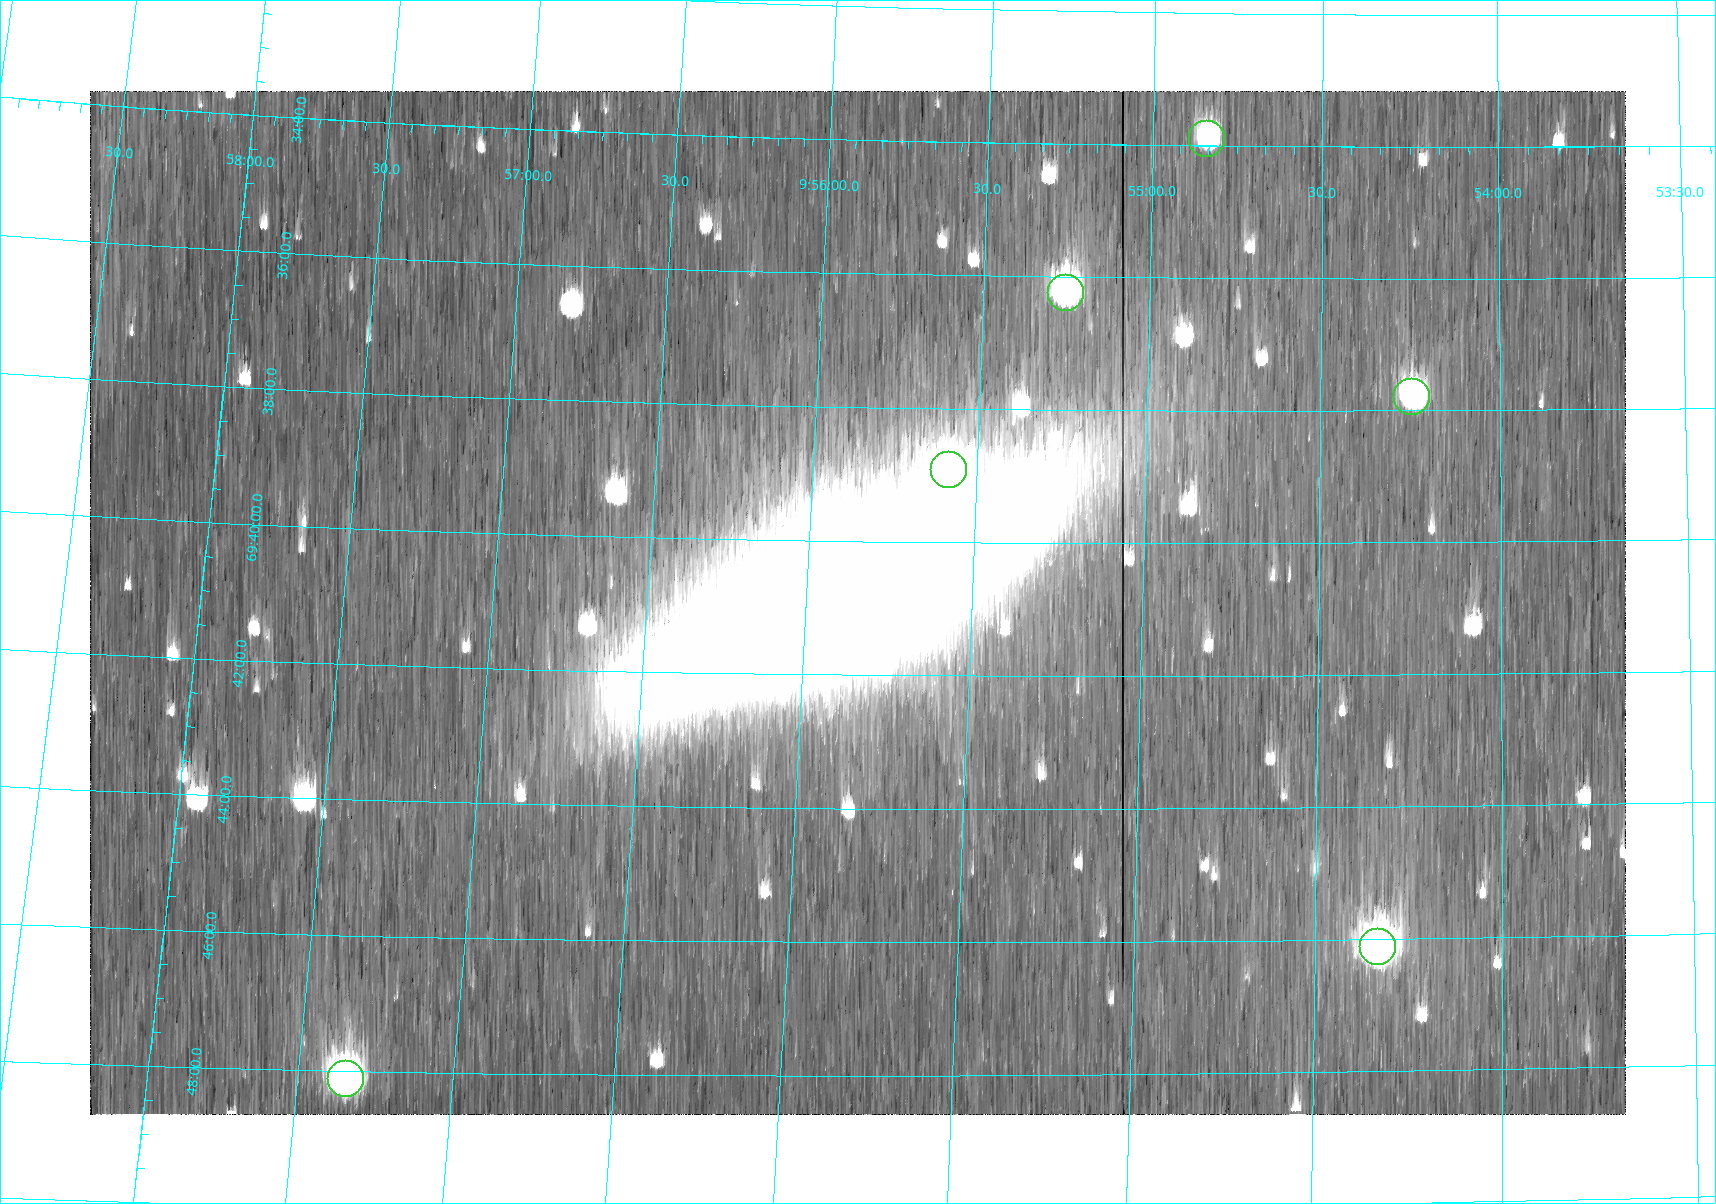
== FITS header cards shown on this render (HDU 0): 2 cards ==
NAXIS1  =                 1536
NAXIS2  =                 1024

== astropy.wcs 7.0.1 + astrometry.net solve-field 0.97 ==
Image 1536 x 1024 px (HDU 0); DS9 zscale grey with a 90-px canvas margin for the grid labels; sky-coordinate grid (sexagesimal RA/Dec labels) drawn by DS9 from the SOLVED WCS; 6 Tycho-2 reference stars matched to detected sources circled (green)
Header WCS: RA---TAN/DEC--TAN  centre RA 09:55:51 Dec +69:41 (148.96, +69.68 deg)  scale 0.909 arcsec/px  FOV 23.3' x 15.5'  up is -180 deg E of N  parity flipped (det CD > 0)
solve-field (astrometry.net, Tycho-2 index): VERIFIED the header's WCS against the Tycho-2 star catalogue (6 matches, 0 conflicts) and refined it, rather than solving blind
Solved WCS: RA---TAN-SIP/DEC--TAN-SIP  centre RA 09:55:51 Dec +69:41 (148.96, +69.68 deg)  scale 0.96 x 0.897 arcsec/px (non-square pixels)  FOV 24.6' x 15.3'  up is +177 deg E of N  parity flipped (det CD > 0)
The solver's refit moves the header's centre by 3.1 arcsec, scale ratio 1.056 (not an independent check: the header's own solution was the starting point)
Tycho-2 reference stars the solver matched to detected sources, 6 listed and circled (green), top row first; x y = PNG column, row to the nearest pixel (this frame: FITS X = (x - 90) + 1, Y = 1024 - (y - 91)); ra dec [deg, ICRS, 3 dp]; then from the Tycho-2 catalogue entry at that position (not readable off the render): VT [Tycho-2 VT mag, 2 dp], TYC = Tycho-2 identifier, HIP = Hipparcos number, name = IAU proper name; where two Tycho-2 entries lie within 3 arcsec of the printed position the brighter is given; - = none
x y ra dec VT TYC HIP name
1207 139 148.709 +69.565 12.20 4383-593-1 - -
1066 293 148.812 +69.604 10.73 4383-1099-1 - -
1412 397 148.559 +69.630 11.25 4383-744-1 - -
949 470 148.896 +69.649 10.11 4383-2050-1 - -
1378 947 148.582 +69.769 9.74 4383-326-1 - -
346 1079 149.336 +69.802 9.95 4383-938-1 - -